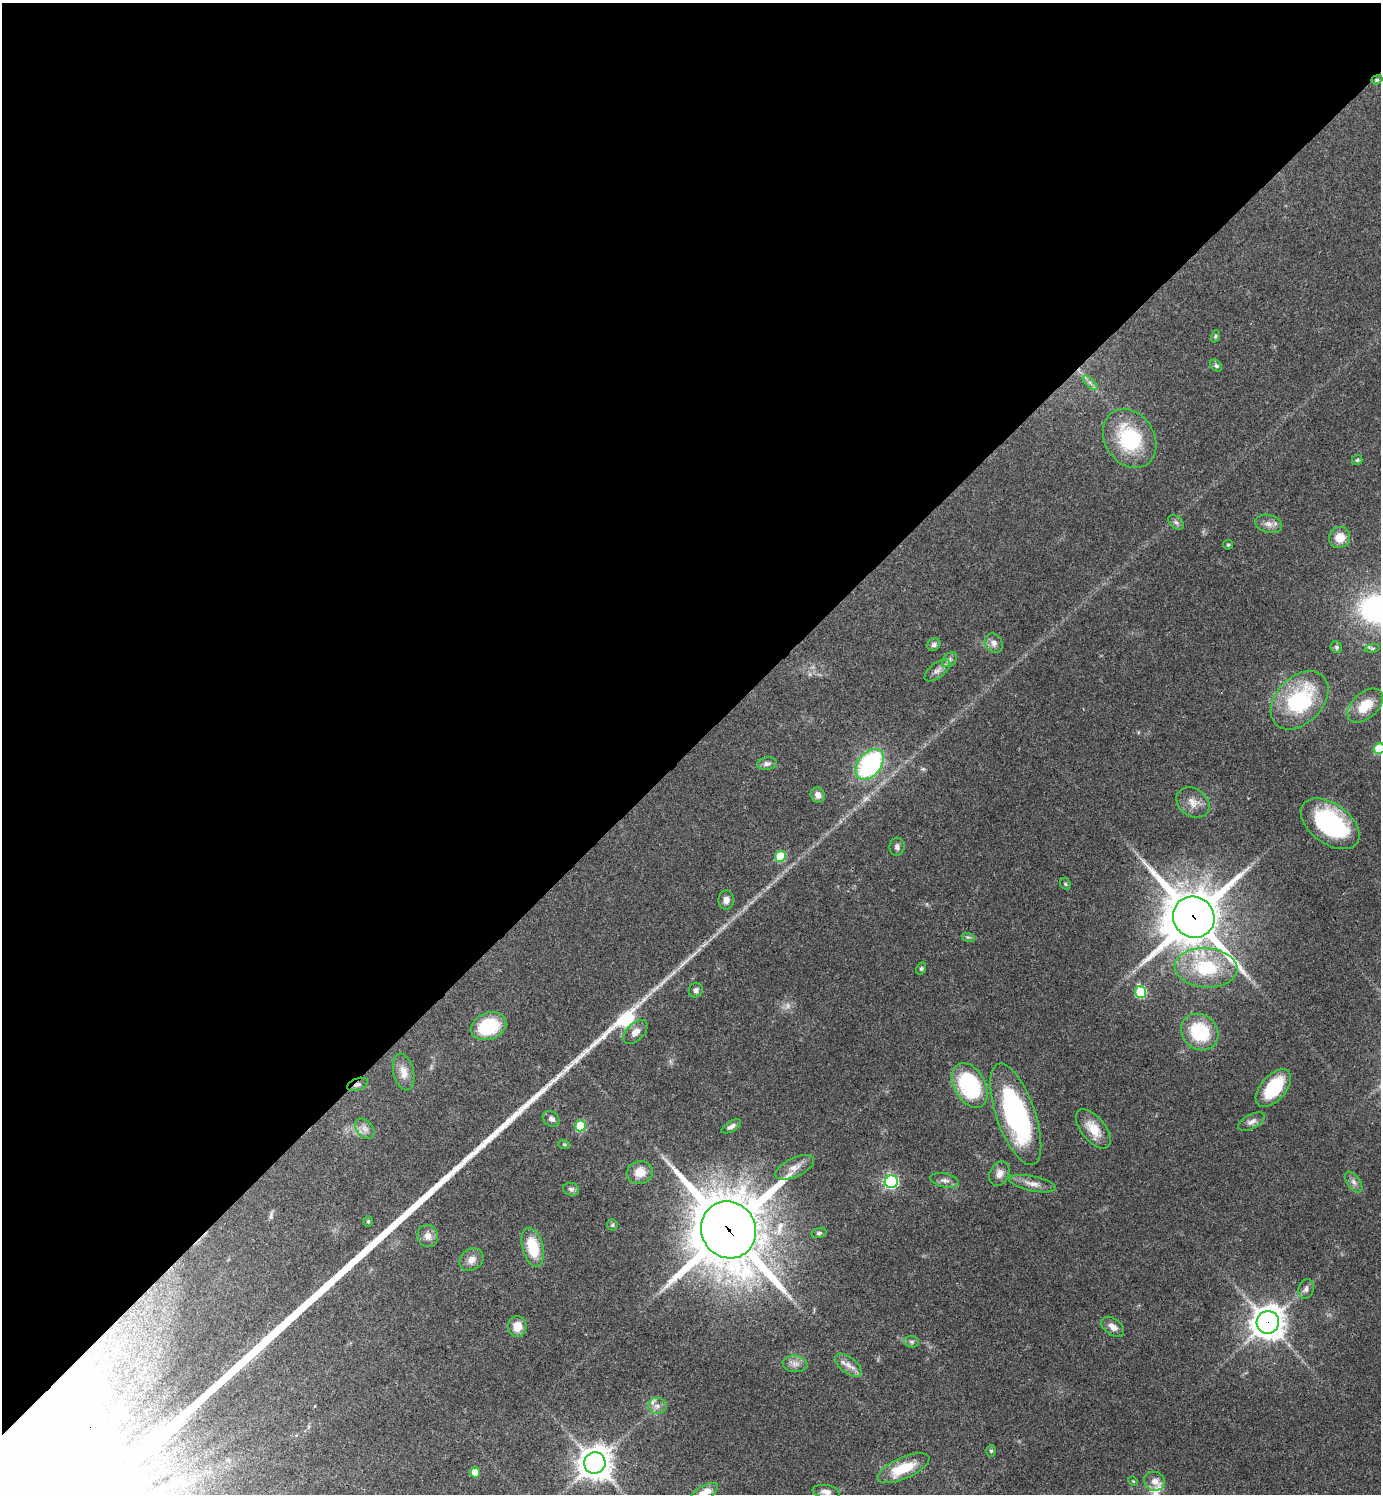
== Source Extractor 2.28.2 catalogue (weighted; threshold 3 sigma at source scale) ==
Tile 2 of 4 x 4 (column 2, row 1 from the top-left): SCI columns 1681-3059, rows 4481-5972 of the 5977 x 5979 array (HDU 1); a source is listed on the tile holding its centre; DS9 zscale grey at full resolution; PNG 1383 x 1496 px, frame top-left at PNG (2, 3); each listed source drawn as its Kron ellipse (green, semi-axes under 4 px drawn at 4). Shown black and unused: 50% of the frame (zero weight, under 3 of 4 exposures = <1% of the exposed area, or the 3 px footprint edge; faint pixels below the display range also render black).
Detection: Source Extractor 2.28.2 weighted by HDU 2 'WHT'; one run over the whole footprint, this tile lists its part. Background 0.044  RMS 0.0048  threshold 0.0217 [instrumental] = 3 sigma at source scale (4.5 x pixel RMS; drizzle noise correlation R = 1.50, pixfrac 1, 0.05/0.05 arcsec/px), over >= 5 px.
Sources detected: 82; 1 too faint to see at this stretch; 1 long thin detection or spike segment (spike, bleed or trail) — neither listed nor drawn; the other 80 listed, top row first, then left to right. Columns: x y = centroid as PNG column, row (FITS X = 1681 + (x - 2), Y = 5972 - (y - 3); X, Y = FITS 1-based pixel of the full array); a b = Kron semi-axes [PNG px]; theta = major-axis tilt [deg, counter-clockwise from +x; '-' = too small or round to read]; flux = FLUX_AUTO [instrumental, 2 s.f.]
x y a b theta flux
1377 80 6 4 21 0.63
1215 336 6 4 71 0.59
1216 366 7 5 -49 0.91
1090 383 9 3 -45 1.4
1130 439 31 24 -57 37
1357 460 5 5 - 0.7
1176 522 9 6 -38 1.4
1269 524 13 9 -14 3.1
1340 537 11 10 - 6.5
1228 545 5 5 - 0.59
994 643 10 8 -56 2.4
934 645 7 6 - 1.5
1336 647 6 5 - 0.9
1372 648 8 4 8 0.84
950 660 9 6 42 1.5
937 671 15 7 37 2.7
1299 700 34 23 46 50
1365 706 21 12 42 11
1379 749 6 5 - 22
767 764 10 6 7 1.7
870 764 17 11 51 70
818 795 8 7 - 3.3
1193 802 18 14 -35 5.6
1330 824 33 20 -36 57
897 847 9 7 83 1.6
780 856 5 5 - 23
1065 884 6 5 - 0.81
726 900 9 7 89 2.7
1194 917 21 20 - 2600
968 937 6 4 -17 0.73
921 968 7 4 63 0.83
1206 968 31 19 -4 28
696 990 7 6 - 1.5
1140 992 6 5 - 37
488 1026 18 13 21 29
635 1032 14 8 46 3.8
1200 1032 20 17 -41 27
404 1072 19 10 -77 5.1
358 1084 11 6 20 1.6
970 1085 24 15 -62 49
1273 1088 22 12 48 26
1016 1114 53 19 -71 90
551 1119 9 7 -39 1.9
1252 1122 15 7 27 2.4
580 1126 5 5 - 25
731 1126 11 5 30 1.9
365 1129 11 8 -51 2.6
1093 1129 23 12 -51 8.8
564 1144 6 4 -19 0.61
795 1167 21 9 24 4.6
640 1172 13 11 15 6.3
999 1174 13 9 62 3.5
944 1180 14 6 -12 2.3
891 1182 6 6 - 64
1354 1182 12 6 -53 2
1032 1184 24 7 -12 4.2
571 1189 8 6 -18 1.3
368 1222 5 4 - 0.61
612 1225 5 5 - 0.7
728 1230 29 27 -60 3800
819 1233 7 4 15 0.94
428 1236 11 10 - 3.3
533 1247 20 10 -75 16
471 1260 13 10 37 3.7
1306 1289 10 7 71 1.9
1268 1322 11 11 - 700
517 1326 10 9 - 6.1
1113 1327 13 8 -37 3.3
912 1342 7 6 - 1.1
795 1364 12 8 -6 3
848 1365 15 8 -38 3.9
657 1406 9 8 - 2.7
991 1451 6 5 - 0.79
595 1463 11 10 - 760
903 1468 28 10 24 15
475 1472 5 5 - 7.8
1133 1481 5 4 - 0.48
1155 1481 10 9 - 3.4
826 1492 13 7 -10 2.7
704 1493 16 7 33 6.9
Overlapping masked pixels (flux is a lower limit): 5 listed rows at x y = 1377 80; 1194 917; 358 1084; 728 1230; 1268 1322
Isophote crosses this tile's border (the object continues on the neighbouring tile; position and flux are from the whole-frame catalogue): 2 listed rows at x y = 1379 749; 704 1493